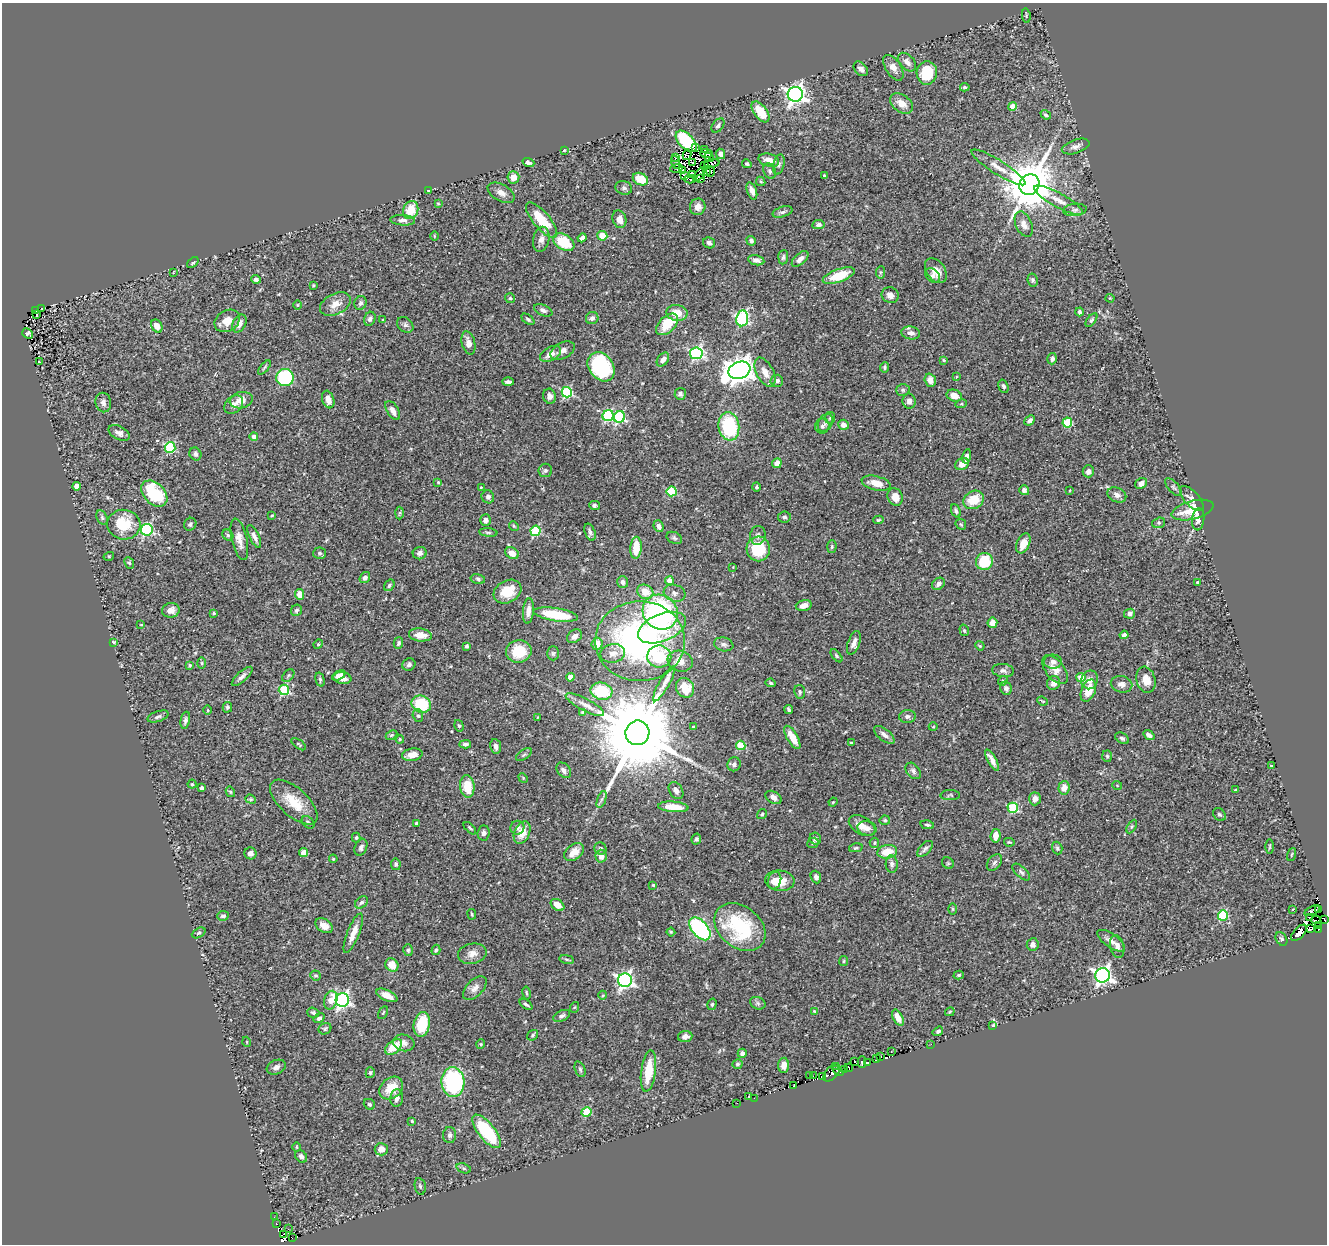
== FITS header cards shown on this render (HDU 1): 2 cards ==
NAXIS1  =                 1325
NAXIS2  =                 1242

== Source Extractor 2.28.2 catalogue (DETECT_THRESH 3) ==
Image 1325 x 1242 px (HDU 1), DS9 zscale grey, 1 PNG px = 1 image px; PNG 1329 x 1246 px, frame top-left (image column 1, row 1242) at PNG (2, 3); each listed source drawn as its Kron ellipse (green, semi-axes under 4 px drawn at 4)
Background 0.694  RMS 0.039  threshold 0.117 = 3 sigma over >= 5 px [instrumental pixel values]
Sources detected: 486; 11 with non-positive FLUX_AUTO (blend fragments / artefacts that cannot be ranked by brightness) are neither listed nor drawn; the other 475 listed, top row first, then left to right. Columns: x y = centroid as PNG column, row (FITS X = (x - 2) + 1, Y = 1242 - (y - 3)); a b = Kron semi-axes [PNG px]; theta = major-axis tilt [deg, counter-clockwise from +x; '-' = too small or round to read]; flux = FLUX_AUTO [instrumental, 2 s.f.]
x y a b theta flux
1026 16 7 4 -84 3.5
907 62 11 7 -48 16
893 68 14 7 -57 21
861 69 8 6 -47 12
927 73 11 10 - 85
965 87 5 3 - 4.5
795 94 7 7 - 1300
901 103 13 8 -37 28
1012 106 4 4 - 27
760 112 12 6 -53 66
1046 115 6 4 -37 5
718 125 8 5 52 7.3
686 141 13 7 -46 190
1076 146 14 7 18 14
696 147 3 2 - 4.1
564 150 3 3 - 2.6
705 150 3 2 - 2.3
706 153 6 2 -2 1.8
721 154 5 4 - 14
687 155 5 4 - 5.5
676 157 4 3 - 6.1
709 157 5 4 - 0.21
769 160 10 6 -14 25
528 162 6 4 -20 5.9
675 162 7 3 -73 6.3
693 163 4 2 - 2.8
712 163 8 3 7 6.2
747 164 5 3 - 4.6
779 164 10 5 76 7.6
705 166 3 2 - 3.3
998 167 31 7 -32 31
676 168 6 3 15 5
683 170 3 2 - 2
706 171 3 3 - 0.95
710 171 5 2 - 4.5
770 171 8 6 -63 7.4
692 174 4 3 - 5
684 175 4 2 - 1.3
699 175 8 3 53 4.1
824 176 3 3 - 2.7
513 177 6 6 - 23
640 179 8 6 -26 49
690 179 6 3 4 8.2
701 179 4 2 - 1.2
761 181 5 4 - 3.6
1029 185 11 9 55 14000
624 188 8 6 -17 8.2
429 191 4 2 - 2.1
752 191 9 5 -70 13
501 193 15 8 -29 17
1059 200 27 7 -29 33
438 204 3 3 - 2.8
698 207 8 7 - 18
411 210 9 7 66 53
1075 210 12 6 6 9.6
782 212 10 5 17 7
619 219 9 6 -72 19
403 220 12 5 -4 11
542 220 22 8 -50 77
1024 224 13 8 -66 17
818 225 6 4 9 7.5
434 236 5 3 - 2.4
602 236 5 5 - 36
582 238 4 4 - 8.9
541 239 13 8 78 15
751 241 5 4 - 7.3
564 242 12 7 -31 86
709 243 6 5 - 8.7
783 257 7 5 84 5.4
800 259 10 5 41 13
756 260 8 5 -11 11
193 263 7 3 39 3.8
936 271 14 9 -54 27
174 272 3 2 - 1.5
880 272 6 4 83 3.6
839 276 17 6 20 78
933 276 8 6 -45 7.5
256 279 5 4 - 7.7
1033 280 6 5 - 5
313 285 3 2 - 2.4
890 295 9 7 -25 14
510 298 5 5 - 4.1
1110 298 4 4 - 2.7
360 303 7 6 - 9
335 304 16 10 27 27
298 305 5 3 - 2.3
42 309 3 2 - 2.3
543 310 10 5 -24 8.4
35 311 3 2 - 2.3
1079 312 4 3 - 6.5
677 313 11 8 -8 34
37 315 4 2 - 2.8
592 318 6 6 - 8.4
742 318 8 6 82 400
370 319 7 5 66 10
528 319 7 4 -37 4.5
383 320 3 2 - 2.3
1091 320 8 4 53 4.8
227 321 13 10 32 27
239 324 9 6 62 19
667 324 13 8 44 69
405 325 9 7 -44 7.6
157 326 7 5 -61 24
911 333 9 6 -9 12
28 334 6 5 - 4.2
468 343 12 6 -76 17
563 351 13 8 26 15
696 353 6 6 - 410
550 354 11 7 29 21
1052 359 6 4 74 8.4
663 360 8 5 54 12
944 360 4 3 - 2.7
39 362 3 2 - 1.6
601 367 16 12 -53 280
885 367 5 4 - 4.4
264 368 8 3 50 4.1
739 370 11 8 20 2900
765 372 16 8 -62 26
956 377 4 3 - 2.3
285 378 9 8 - 210
930 380 7 5 -73 18
777 381 6 6 - 8.4
508 382 6 3 0 7.5
1003 386 7 5 -73 6.5
903 390 6 5 - 6
567 392 5 5 - 250
680 394 6 5 - 7.3
549 396 7 6 - 13
954 396 8 5 -20 26
328 399 9 6 -71 20
241 400 11 8 12 24
909 401 7 6 - 11
103 403 10 8 -81 12
961 404 5 3 - 2.6
234 405 10 8 41 15
393 411 11 5 -59 16
608 416 5 5 - 230
619 417 6 5 - 280
830 418 6 5 - 4.7
1030 420 6 4 44 9.7
1067 422 5 5 - 120
825 423 10 7 58 8.7
843 425 5 5 - 14
729 426 14 10 -83 190
822 426 7 7 - 6.2
119 433 11 6 -28 12
254 436 4 4 - 12
170 448 5 5 - 230
195 454 7 5 -57 7.3
967 456 7 4 77 14
777 463 5 4 - 21
962 464 7 5 30 19
545 470 7 6 - 6.6
1088 471 6 5 - 12
438 482 4 3 - 3.5
876 483 15 7 -13 32
1141 483 6 5 - 16
76 486 4 4 - 16
481 487 3 2 - 2.2
757 487 4 4 - 4.2
1173 487 11 5 -49 6.9
1024 490 5 5 - 7.4
1070 490 4 2 - 1.9
672 491 5 5 - 160
154 494 15 10 -45 140
1117 495 10 7 -25 13
488 497 6 6 - 8.6
895 497 9 7 -66 27
1192 499 15 7 -49 18
974 500 11 8 26 59
594 505 5 4 - 6.9
1193 510 21 9 14 65
956 511 7 4 -67 5.7
400 513 6 4 88 3.9
272 515 4 2 - 2.2
784 517 6 5 - 6.1
102 518 8 5 -64 5.9
1198 519 11 6 84 14
485 520 6 5 - 12
878 520 5 3 - 3.5
1159 523 6 5 - 4.8
190 524 7 6 - 6.1
961 524 6 4 -46 3.3
124 525 16 15 - 86
514 526 5 4 - 3.2
659 526 6 5 - 12
147 530 6 5 - 350
535 531 5 5 - 160
488 532 9 3 -5 4.6
590 532 9 5 -69 7
228 535 6 5 - 4.4
758 535 9 7 80 12
254 536 12 5 -65 14
674 538 8 5 -25 6.1
239 539 21 7 -77 24
1023 543 10 6 66 28
832 547 6 4 88 4.1
636 548 11 5 85 50
758 549 12 11 - 110
319 553 6 5 - 5.3
420 553 7 6 - 9.7
512 553 7 5 -32 22
109 556 5 3 - 2.2
984 561 8 8 - 89
129 563 6 4 -66 3.9
733 567 3 3 - 1.7
365 577 6 5 - 10
478 579 7 5 -13 4.9
669 581 4 4 - 32
623 582 6 5 - 8.3
1197 582 3 3 - 5
938 584 7 5 43 9.1
389 585 6 5 - 5.6
507 592 14 11 29 66
645 592 8 7 - 41
675 593 11 8 -17 13
299 594 5 4 - 28
804 605 8 5 15 16
171 610 9 7 13 18
296 610 6 5 - 5.9
528 611 13 5 85 21
660 612 18 16 -42 480
214 613 3 3 - 3.2
1130 614 5 5 - 10
556 615 22 6 -8 120
992 623 5 5 - 19
141 625 4 3 - 2.1
662 628 25 13 22 86
964 630 6 4 -73 3.8
420 635 11 6 -7 33
1124 635 4 4 - 7.6
574 636 8 6 37 14
640 641 45 40 0 840
113 642 4 3 - 3.3
398 643 6 4 74 6.3
854 643 12 6 71 14
318 644 5 4 - 3.1
597 644 6 5 - 32
724 644 10 7 -11 10
467 646 3 3 - 6.9
980 646 5 3 - 2.5
519 651 12 11 - 77
553 653 7 6 - 4.6
613 653 12 9 12 23
836 656 8 4 -49 4.2
659 657 12 11 - 95
680 661 13 10 -18 30
1053 662 9 7 -1 13
202 663 6 4 -89 3.2
190 665 4 4 - 3.1
409 665 7 6 - 7.3
1055 670 17 9 -51 24
1003 671 11 6 -6 10
288 675 7 5 48 4.8
339 675 7 3 27 13
242 676 13 5 42 10
570 677 4 4 - 42
1081 677 4 4 - 68
342 678 9 6 -10 19
320 680 7 4 -76 4.6
1090 680 9 8 - 17
1146 680 13 9 -74 30
1003 681 5 4 - 3.3
771 683 5 4 - 5.6
1054 683 7 6 - 18
664 684 20 5 60 18
1122 684 11 8 -11 15
685 688 10 8 -62 44
1006 688 6 5 - 8.6
284 690 5 5 - 180
601 691 11 8 -14 120
1088 691 12 7 69 42
800 692 7 5 -82 5.6
1042 701 5 3 - 2.5
421 704 10 8 -23 120
585 705 21 6 -28 21
227 707 5 4 - 5.2
208 710 5 3 - 2.4
789 710 4 3 - 5
582 712 4 3 - 2.3
158 716 11 5 18 7.2
418 716 6 5 - 4.8
907 716 8 6 5 8.9
538 717 4 3 - 1.7
185 720 9 4 80 8.5
459 726 6 4 -72 3.8
693 727 4 3 - 3.5
933 727 4 3 - 2
637 733 12 12 - 53000
391 735 6 4 27 4.1
884 735 12 6 -37 14
1149 735 6 4 -37 9.9
792 737 13 5 -60 44
1122 738 7 5 -31 6.4
400 739 4 3 - 2.9
851 743 3 2 - 3.3
299 744 8 3 -36 3.7
465 744 6 4 3 6.8
741 745 5 4 - 84
496 746 7 5 -81 11
412 755 10 6 9 25
524 755 9 4 33 5.5
1107 756 6 5 - 3.9
992 760 12 4 -60 17
734 764 7 6 - 7.9
1271 766 3 2 - 1.6
564 770 8 6 -50 12
913 771 9 6 -51 8.5
523 778 5 4 - 3
192 784 4 4 - 3.5
1117 785 5 3 - 2.3
467 787 11 7 -83 54
202 788 4 4 - 11
1064 788 7 6 - 21
1235 790 3 3 - 3.4
676 791 9 6 -57 13
230 792 5 4 - 3
950 795 10 5 2 4.6
774 797 9 5 -32 13
251 799 5 4 - 3.4
601 799 9 4 71 5.8
1035 799 6 6 - 15
294 802 29 14 -42 67
833 802 4 3 - 2.4
673 807 15 5 -5 55
1013 808 5 5 - 190
762 814 5 4 - 4.2
1219 814 7 5 -42 5.7
885 820 5 4 - 4.1
308 822 7 5 -45 5.2
416 824 4 3 - 11
927 825 7 4 -11 4.9
862 826 14 8 -30 24
1132 826 7 4 59 4.9
470 828 8 3 -45 3.8
517 828 7 7 - 9.2
867 828 9 7 -11 15
522 832 11 7 67 37
484 833 7 6 - 9.6
996 836 7 5 82 21
356 838 5 4 - 2.7
696 839 5 4 - 4.8
815 839 6 5 - 8.1
1009 842 5 4 - 2.8
813 843 6 5 - 4.7
874 843 5 4 - 3.3
1270 846 7 3 89 3.1
361 847 9 6 70 8.9
856 848 7 4 12 4
1057 848 6 5 - 4.5
600 849 6 5 - 5.9
925 849 10 5 46 7.8
574 852 11 7 37 26
887 852 10 6 9 44
250 853 6 6 - 14
304 853 4 4 - 45
1292 854 7 3 71 2.8
601 856 6 5 - 18
333 859 4 3 - 2.6
994 862 9 6 50 7.8
948 863 6 5 - 4.3
396 864 6 4 -80 5.1
892 864 9 6 -85 8.4
1021 872 11 5 -42 7.6
816 877 6 5 - 8.7
774 881 9 6 70 18
780 881 14 10 -6 42
653 885 3 3 - 3.1
361 902 7 5 39 6
557 905 7 5 -35 25
953 909 6 4 90 2.6
1293 909 3 2 - 2.1
1318 909 3 2 - 37
1312 911 8 3 28 19
472 914 5 3 - 2.6
1223 915 5 5 - 160
223 916 6 4 5 7.3
1309 917 3 2 - 8.3
1325 919 3 2 - 5.8
1316 920 4 2 - 130
1319 925 2 2 - 26
324 926 9 6 -32 20
740 927 28 20 -39 220
700 929 13 7 -49 490
1310 929 3 2 - 4600
1318 930 3 2 - 1.5
671 932 4 4 - 3.1
199 933 7 4 27 4.3
353 933 21 6 68 31
1299 933 10 5 47 170
1281 939 7 5 -60 5.2
1111 941 16 6 -34 17
1033 944 6 6 - 9.6
1117 946 12 7 -76 13
408 950 6 5 - 5
436 950 5 4 - 3.6
472 954 14 10 12 21
567 959 7 4 -9 4.2
844 961 5 4 - 3.1
392 965 7 6 - 32
316 975 5 5 - 4
959 975 5 4 - 3.4
1103 975 7 7 - 970
625 980 7 7 - 810
475 988 14 8 45 16
526 993 7 3 -79 3.4
387 995 11 5 -25 22
603 995 4 3 - 2.2
331 1000 9 6 76 33
342 1000 7 6 - 680
758 1003 8 6 -23 6.5
526 1004 7 3 -37 5.2
712 1004 6 4 74 3.9
575 1007 5 3 - 2.2
814 1011 4 3 - 1.9
950 1012 5 3 - 2.9
313 1013 6 5 - 7.1
383 1013 7 3 62 3
562 1016 9 5 26 6.8
319 1018 6 4 36 7.4
898 1018 9 5 -63 23
422 1024 13 8 79 100
992 1026 3 2 - 41
325 1029 6 5 - 5.1
938 1031 5 4 - 4.9
533 1035 6 4 37 4.3
685 1036 7 5 8 11
247 1042 5 3 - 2.1
404 1043 11 8 -13 13
481 1044 5 4 - 2.8
931 1044 2 2 - 4.1
394 1047 10 6 39 56
891 1051 3 2 - 3.5
742 1053 5 4 - 8.4
881 1057 3 2 - 12
877 1059 3 2 - 19
855 1061 3 3 - 69
862 1062 6 3 89 33
867 1063 4 3 - 150
738 1064 5 4 - 5.3
784 1065 7 5 87 16
835 1066 2 2 - 19
276 1067 10 7 23 11
849 1068 4 2 - 4.3
580 1069 8 5 -70 5.5
845 1070 2 2 - 18
648 1071 21 7 82 76
838 1071 6 3 -37 95
832 1072 11 6 48 220
370 1073 5 4 - 4.4
809 1075 3 2 - 3.7
813 1076 2 2 - 12
823 1076 4 3 - 34
453 1082 15 11 -85 290
794 1086 2 2 - 7.2
391 1088 13 10 40 47
749 1096 3 2 - 2.6
397 1098 9 6 84 12
754 1098 2 2 - 1.1
737 1103 2 2 - 13
369 1104 6 5 - 4.7
586 1112 5 4 - 120
412 1121 4 4 - 3.4
487 1131 20 8 -52 170
450 1135 8 6 88 7.1
296 1147 4 3 - 2.6
381 1149 6 6 - 19
301 1157 7 5 -49 9.1
464 1168 7 4 -20 5.3
420 1186 8 5 -79 4.9
274 1217 2 2 - 1.2
276 1224 3 3 - 12
288 1229 2 2 - 0.32
284 1234 3 2 - 45
293 1238 3 2 - 29
At the frame edge (FLAGS 8, measured only in part): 1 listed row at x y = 1325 919
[11 non-positive-flux detections neither listed nor drawn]